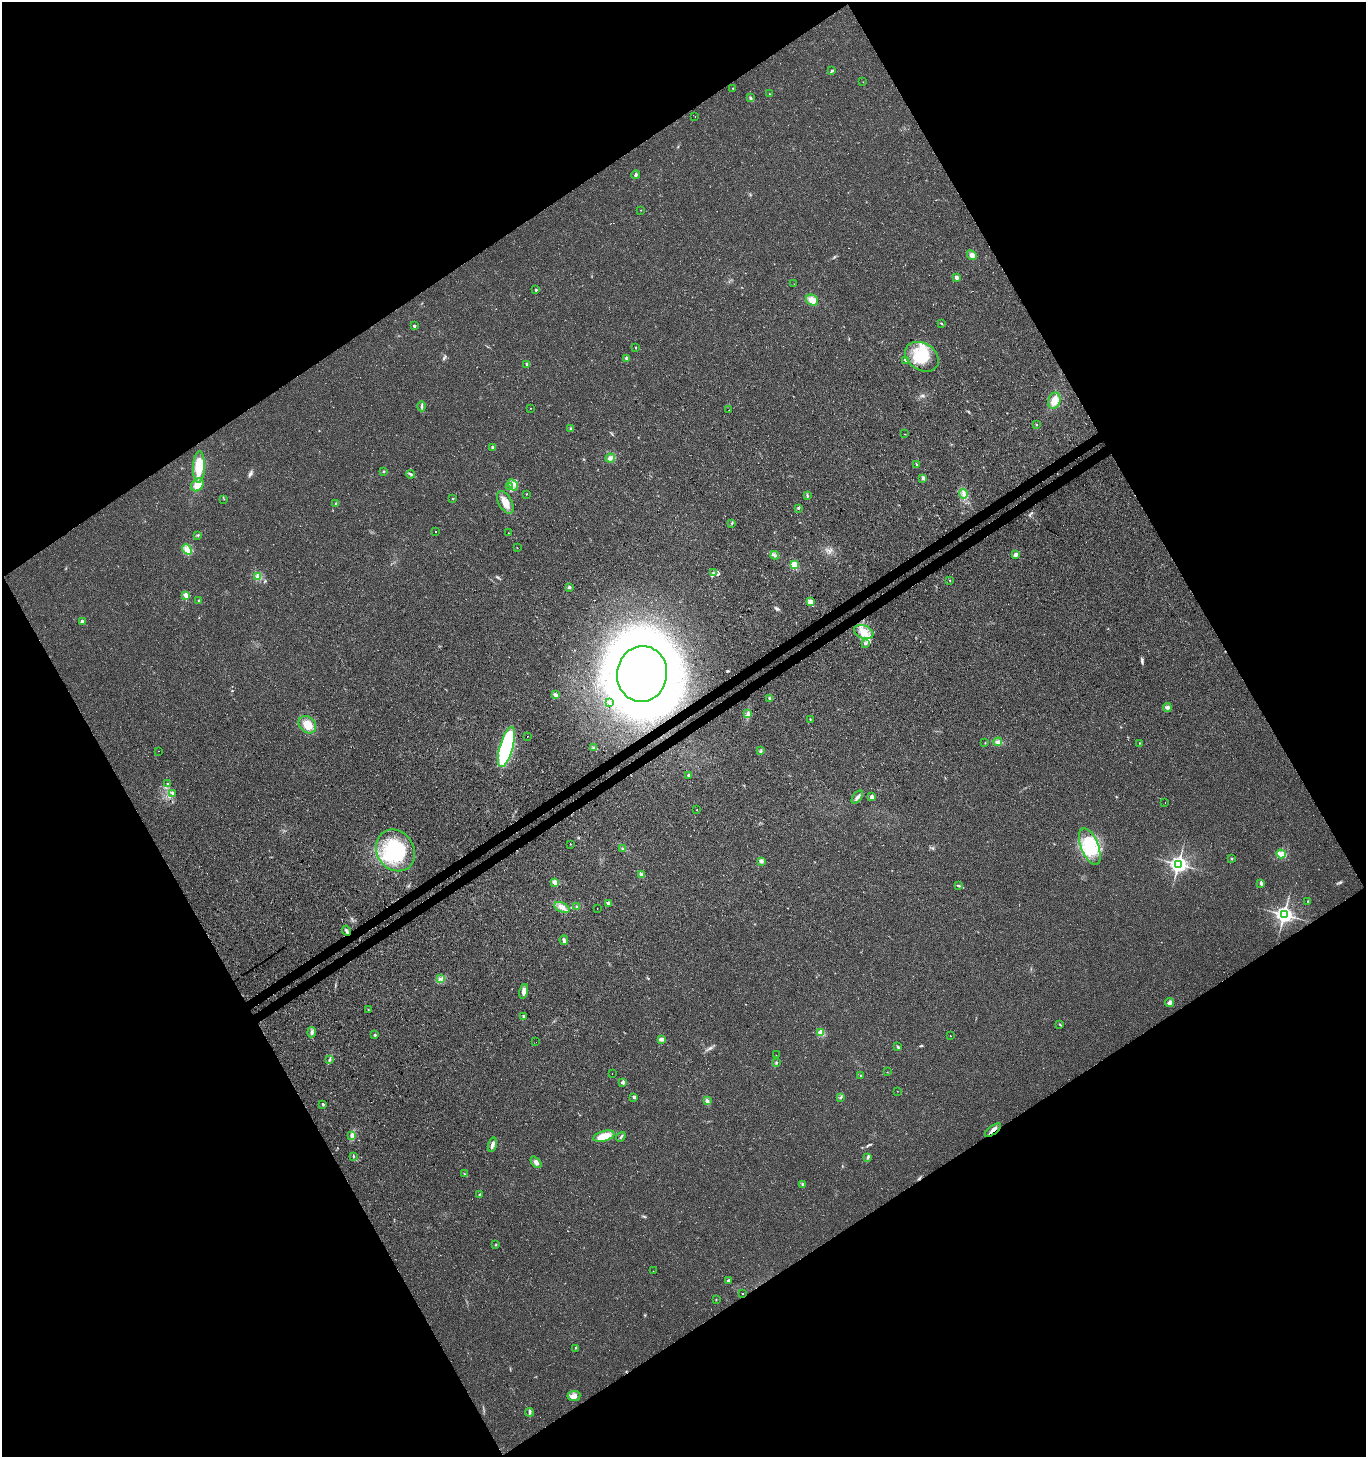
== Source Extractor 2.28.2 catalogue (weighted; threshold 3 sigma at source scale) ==
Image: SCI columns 206-5661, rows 50-5866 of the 5806 x 5921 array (HDU 1 of 3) = the unmasked area's bounding box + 8 px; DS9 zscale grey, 4 x 4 block average (1 PNG px = mean of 4 x 4 image px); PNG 1368 x 1459 px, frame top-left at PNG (2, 2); each listed source drawn as its Kron ellipse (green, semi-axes under 4 px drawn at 4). Shown black and unused: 49% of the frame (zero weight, under 3 of 4 exposures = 5% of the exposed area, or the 3 px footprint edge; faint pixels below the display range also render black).
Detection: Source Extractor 2.28.2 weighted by HDU 2 'WHT'. Background 0.0165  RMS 0.007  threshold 0.0317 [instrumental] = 3 sigma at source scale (4.5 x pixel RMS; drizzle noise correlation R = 1.50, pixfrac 1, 0.0396/0.0396 arcsec/px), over >= 5 px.
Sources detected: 163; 4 inside a brighter object's white glare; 3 cosmic-ray / hot-pixel residue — neither listed nor drawn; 1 coinciding with a brighter row at this scale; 4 inside a brighter listed object's ellipse — not listed separately; the other 151 listed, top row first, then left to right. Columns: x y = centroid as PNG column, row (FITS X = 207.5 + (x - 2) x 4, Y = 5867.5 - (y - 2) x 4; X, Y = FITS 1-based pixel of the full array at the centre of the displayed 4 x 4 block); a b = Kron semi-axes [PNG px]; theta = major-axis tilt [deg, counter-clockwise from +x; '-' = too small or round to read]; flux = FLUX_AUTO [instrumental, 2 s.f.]
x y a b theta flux
832 71 3 2 - 5.7
863 82 2 2 - 1.4
733 88 2 2 - 1.9
769 94 2 2 - 1.7
750 98 3 3 - 5.4
695 117 2 2 - 0.87
636 175 4 3 - 6.8
641 210 2 2 - 1.4
972 255 5 4 - 19
956 277 4 4 - 11
794 284 2 2 - 0.83
536 290 2 2 - 13
812 300 6 5 - 35
941 323 3 2 - 3.6
414 326 2 2 - 20
636 348 2 2 - 2.2
922 357 18 13 -33 150
627 358 2 2 - 45
905 360 4 2 - 3.6
527 364 2 2 - 24
1054 401 8 6 74 42
422 406 5 2 - 7.1
531 408 2 2 - 1.5
729 410 2 2 - 0.76
1036 425 2 2 - 3
570 429 3 3 - 5.3
905 434 2 2 - 1.3
493 447 3 2 - 4.7
610 458 5 4 - 16
916 464 2 2 - 2.9
199 467 15 6 87 99
384 472 2 2 - 3.9
411 474 4 2 - 6.5
923 478 4 2 - 6.5
197 485 7 5 46 50
513 485 6 3 -58 18
510 487 2 2 - 2.5
526 494 2 2 - 2
964 494 5 2 - 10
807 496 4 2 - 4.7
224 499 2 2 - 0.99
453 499 2 2 - 2.8
505 502 12 6 -60 43
335 503 2 2 - 2.2
798 508 3 2 - 3
732 523 3 2 - 3.3
435 532 2 2 - 2.1
508 533 2 2 - 1.1
198 535 3 2 - 3.3
517 548 2 2 - 1.3
187 549 5 4 - 26
1016 554 4 3 - 13
775 555 4 3 - 8
794 565 2 2 - 260
713 573 3 3 - 5.7
257 577 3 2 - 3.5
950 580 2 2 - 2.1
569 587 3 3 - 5.7
186 595 2 2 - 100
199 601 2 2 - 13
810 602 4 3 - 23
82 622 3 3 - 12
864 632 10 6 -21 48
865 643 3 2 - 3.5
642 674 28 25 81 3800
556 695 4 3 - 14
770 698 2 2 - 49
610 703 2 2 - 14
1167 707 4 3 - 8.5
748 714 4 2 - 4.9
810 719 2 2 - 2.7
307 725 10 7 -43 61
527 736 2 2 - 1.1
998 742 4 4 - 11
985 743 2 2 - 1.7
1139 743 2 2 - 1.7
506 747 21 6 74 540
594 748 3 3 - 6.2
158 751 2 2 - 1.8
761 751 3 2 - 3.7
688 775 3 2 - 4.2
168 784 2 2 - 7
173 793 2 2 - 17
857 797 7 2 53 10
871 797 3 3 - 11
1165 802 2 2 - 1.2
697 810 2 2 - 2
570 844 2 2 - 1.2
1090 847 19 9 -68 150
623 848 3 2 - 1.7
395 850 22 18 -56 310
1281 854 5 4 - 16
1231 859 2 2 - 2.6
761 862 4 2 - 6.5
1178 864 3 3 - 2100
642 875 4 3 - 14
555 882 2 2 - 78
1261 883 3 2 - 7.4
958 885 3 2 - 5.9
1308 901 2 2 - 3.4
608 903 2 2 - 29
562 907 8 4 -25 23
577 907 3 3 - 8.2
597 909 2 2 - 5.6
1284 915 3 3 - 2200
346 931 5 2 - 8.1
564 940 5 3 - 9
441 979 2 2 - 2.9
524 991 7 4 78 17
1169 1003 5 3 - 12
368 1009 2 2 - 2.8
524 1016 3 3 - 8
1059 1024 2 2 - 2.6
312 1032 5 3 - 10
821 1032 3 2 - 5
375 1035 3 2 - 4.1
950 1036 2 2 - 2.4
661 1039 3 2 - 19
536 1042 2 2 - 0.82
898 1047 4 2 - 6.4
776 1055 2 2 - 0.91
330 1060 2 2 - 2.2
776 1062 3 2 - 3.8
887 1072 2 2 - 1.2
612 1073 2 2 - 0.64
861 1076 2 2 - 3.9
623 1082 4 3 - 10
897 1091 2 2 - 1
634 1097 2 2 - 24
840 1098 3 2 - 3.3
707 1101 4 3 - 10
323 1104 2 2 - 10
993 1130 9 3 38 18
352 1135 3 2 - 6.6
604 1136 11 5 16 67
621 1137 5 2 - 5
492 1145 7 2 74 18
353 1156 3 2 - 3
868 1157 3 3 - 6.1
536 1162 6 4 -47 13
464 1174 3 2 - 2.4
803 1184 2 2 - 7.3
480 1195 2 2 - 15
496 1245 3 2 - 2.6
653 1271 2 2 - 1.4
728 1281 3 2 - 7.6
742 1294 2 2 - 2.4
716 1299 2 2 - 2
576 1348 2 2 - 2.2
574 1396 6 5 - 22
529 1412 4 2 - 5.9
Overlapping masked pixels (flux is a lower limit): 2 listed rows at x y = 346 931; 993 1130
Diffuse or blended objects may show on this block-average render without a row.